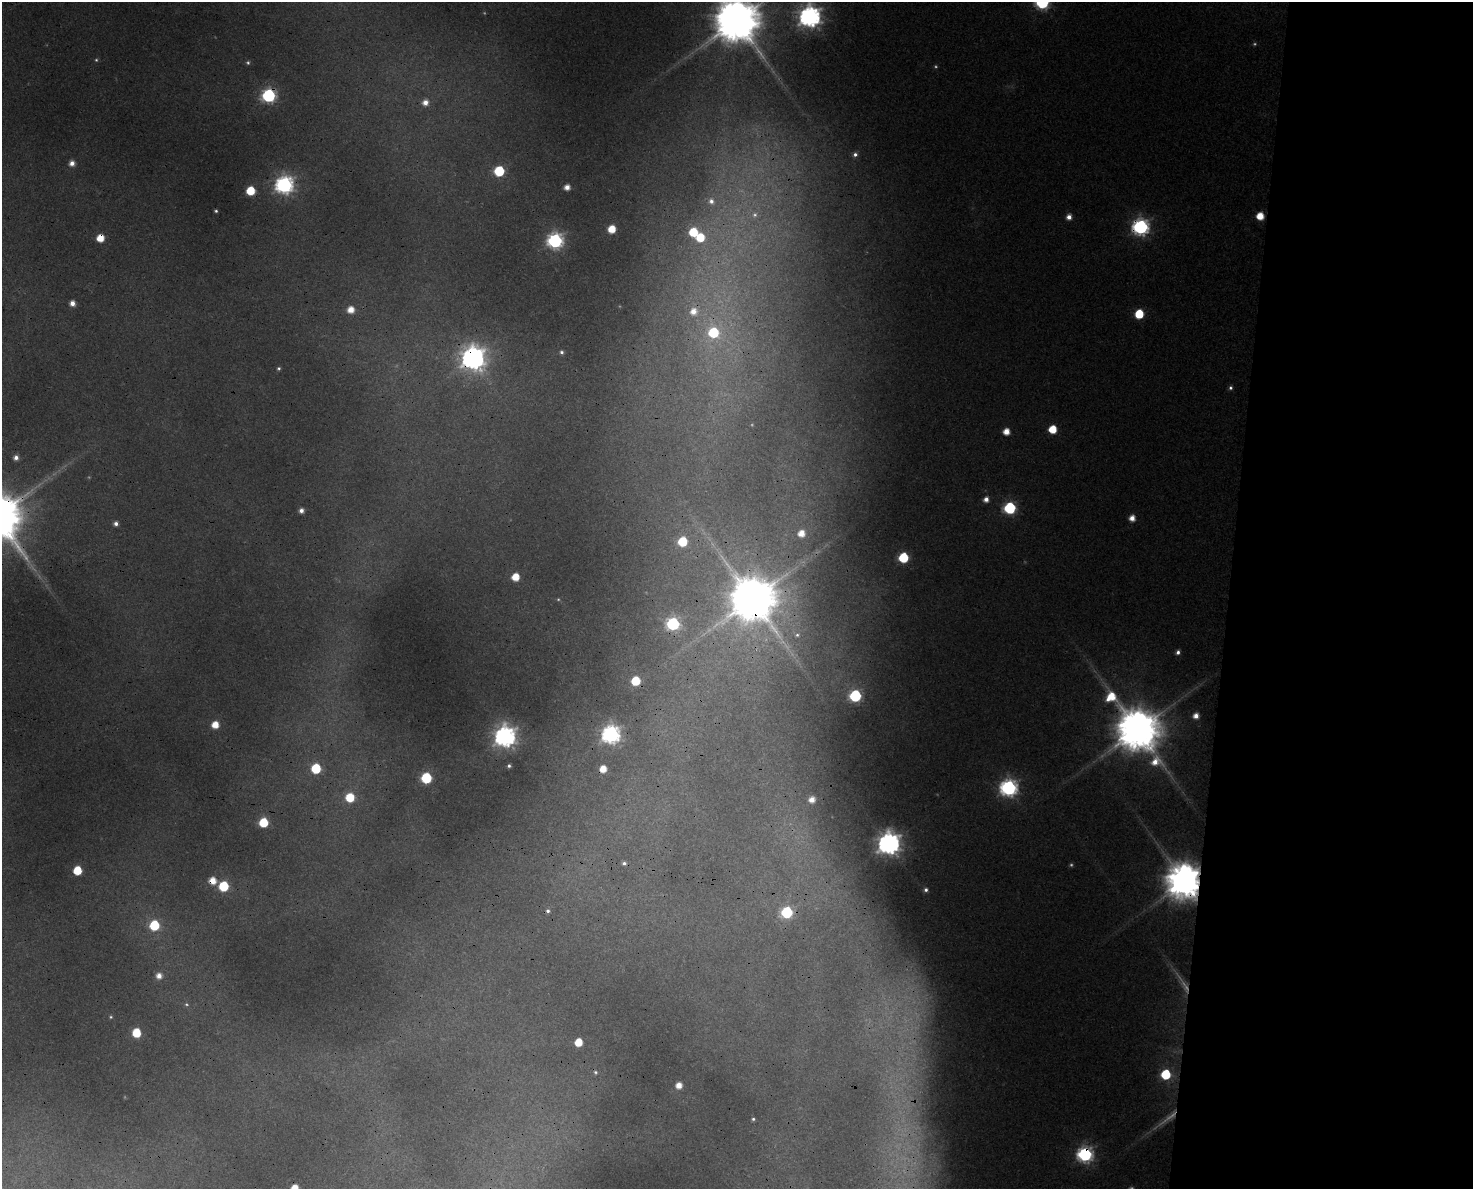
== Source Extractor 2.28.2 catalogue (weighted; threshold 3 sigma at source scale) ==
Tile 9 of 3 x 4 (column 3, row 3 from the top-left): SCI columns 3286-4756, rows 1196-2382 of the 5041 x 4776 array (HDU 1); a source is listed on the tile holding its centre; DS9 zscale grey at full resolution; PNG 1475 x 1191 px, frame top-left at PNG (2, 2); no overlay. Shown black and unused: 17% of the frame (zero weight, under 3 of 4 exposures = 5% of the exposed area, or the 3 px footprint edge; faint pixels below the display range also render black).
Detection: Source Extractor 2.28.2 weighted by HDU 2 'WHT'; one run over the whole footprint, this tile lists its part. Background 0.0285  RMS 0.0044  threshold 0.0196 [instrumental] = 3 sigma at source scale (4.5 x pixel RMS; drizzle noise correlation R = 1.50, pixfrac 1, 0.0396/0.0396 arcsec/px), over >= 5 px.
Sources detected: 112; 29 too faint to see at this stretch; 2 cosmic-ray / hot-pixel residue — not listed; the other 81 listed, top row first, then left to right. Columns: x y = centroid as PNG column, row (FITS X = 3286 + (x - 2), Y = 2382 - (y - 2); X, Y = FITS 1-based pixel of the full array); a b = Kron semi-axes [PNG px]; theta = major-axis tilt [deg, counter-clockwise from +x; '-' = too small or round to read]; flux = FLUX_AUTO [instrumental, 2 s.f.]
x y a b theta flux
1042 2 7 7 - 100
810 17 9 9 - 460
736 20 14 13 - 3300
248 62 6 5 - 1.1
269 96 7 7 - 120
425 102 8 7 - 5
855 154 6 6 - 2.1
72 163 6 6 - 4.1
499 171 6 6 - 37
284 185 8 8 - 250
567 187 5 5 - 4.5
250 191 6 6 - 20
711 201 10 9 - 4.2
216 211 3 3 - 0.87
1260 216 6 6 - 11
1069 217 6 5 - 3.9
1140 227 8 8 - 190
612 229 6 6 - 13
693 232 6 6 - 21
700 237 7 6 - 17
100 238 6 6 - 12
555 241 8 7 - 160
72 303 5 5 - 4.4
351 310 7 6 - 8
693 311 8 8 - 5.5
1139 314 6 6 - 23
713 333 7 7 - 37
561 352 5 4 - 1.3
473 358 10 10 - 550
278 368 5 4 - 1
1230 388 6 5 - 1.4
1052 429 6 6 - 15
1006 431 6 5 - 7.1
16 457 6 6 - 3.1
986 499 6 5 - 3.8
1010 508 7 6 - 75
301 511 5 5 - 3
1132 518 6 5 - 5.4
116 524 5 5 - 2.4
801 533 6 6 - 7.3
682 542 6 6 - 27
903 558 6 6 - 37
515 577 6 6 - 11
752 599 15 14 - 3200
673 624 7 7 - 94
797 635 8 6 18 1.5
1178 652 5 5 - 2.2
636 681 6 6 - 22
855 696 7 7 - 74
1196 716 6 6 - 4.7
215 725 6 6 - 9.7
1137 729 18 13 -51 2900
611 734 8 8 - 260
505 737 9 8 - 400
509 766 4 4 - 1.2
316 768 6 6 - 32
426 778 6 6 - 43
1009 788 8 8 - 210
350 797 7 7 - 20
812 799 5 5 - 5.4
263 822 6 6 - 24
889 844 9 8 - 510
624 863 5 5 - 1.5
77 870 6 6 - 19
212 881 6 6 - 8.7
1184 881 11 10 - 1800
223 886 6 6 - 34
926 890 6 5 - 1.8
548 911 5 5 - 1.5
787 912 7 7 - 60
154 925 7 7 - 34
159 976 7 6 - 4.8
186 1004 6 6 - 1.1
111 1017 4 4 - 0.68
136 1033 7 6 - 19
578 1042 6 6 - 13
1166 1074 6 6 - 37
679 1085 5 5 - 6.3
753 1119 4 3 - 0.93
1085 1154 7 7 - 150
295 1188 6 5 - 10
Overlapping masked pixels (flux is a lower limit): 12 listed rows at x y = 736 20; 269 96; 284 185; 1140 227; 100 238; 473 358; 752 599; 636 681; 1137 729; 212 881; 1184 881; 1085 1154
Isophote crosses this tile's border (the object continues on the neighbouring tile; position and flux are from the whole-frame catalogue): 4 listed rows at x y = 1042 2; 810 17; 736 20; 295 1188